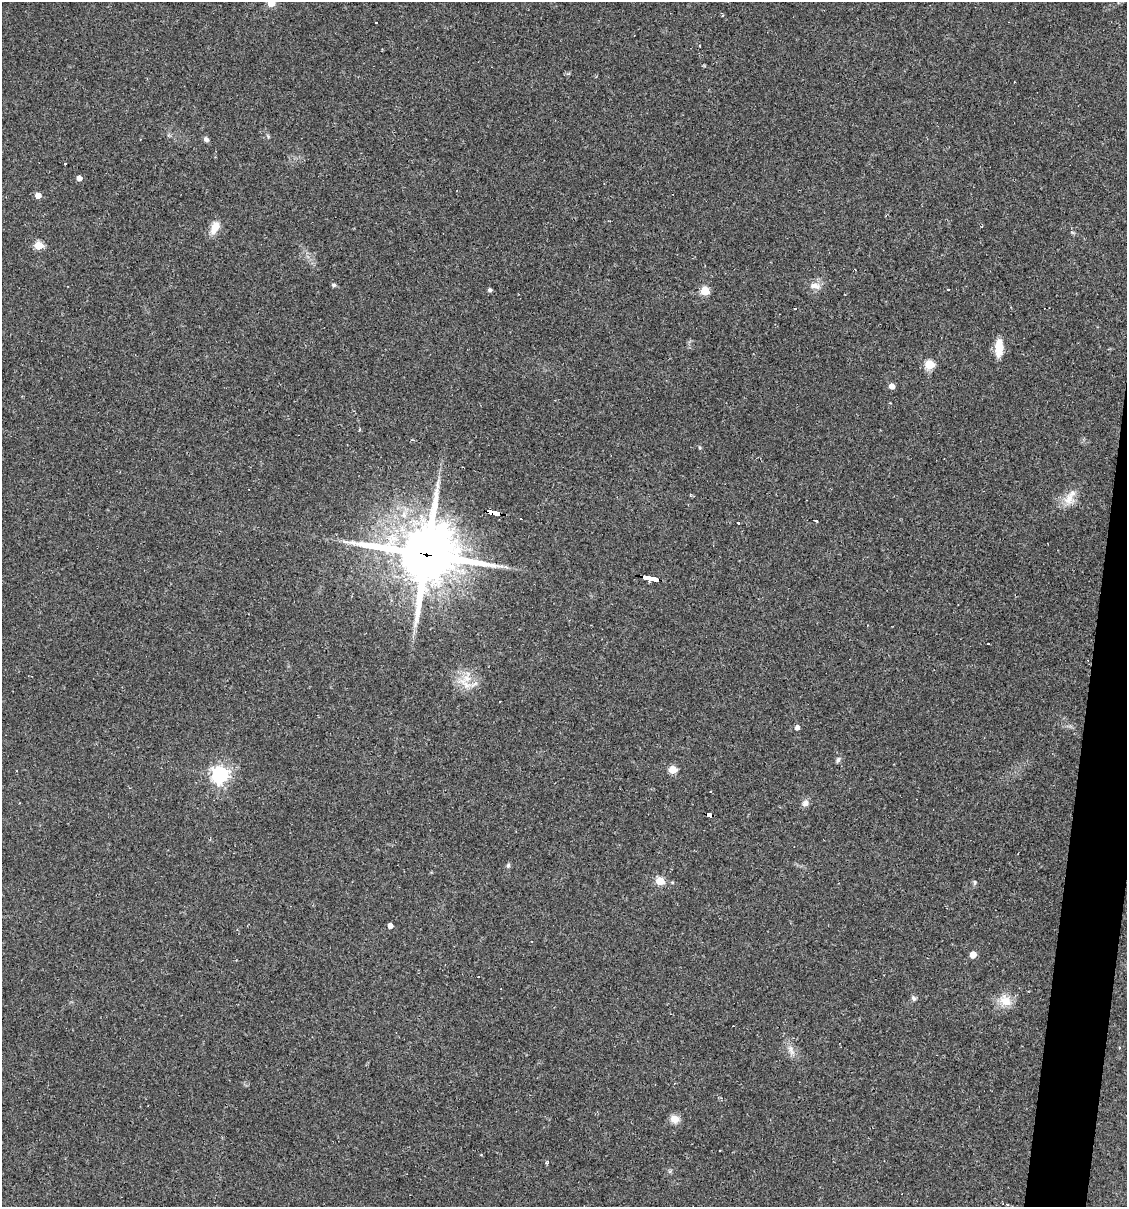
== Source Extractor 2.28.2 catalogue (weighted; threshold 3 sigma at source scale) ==
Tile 10 of 4 x 4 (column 2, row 3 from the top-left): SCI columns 1239-2363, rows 1207-2411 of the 4843 x 4822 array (HDU 1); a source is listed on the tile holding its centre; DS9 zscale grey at full resolution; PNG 1129 x 1209 px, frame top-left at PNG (2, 2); no overlay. Shown black and unused: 3% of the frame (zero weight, under 2 of 3 exposures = <1% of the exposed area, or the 3 px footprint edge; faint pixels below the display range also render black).
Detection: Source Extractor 2.28.2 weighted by HDU 2 'WHT'; one run over the whole footprint, this tile lists its part. Background 0.0907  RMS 0.006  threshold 0.0272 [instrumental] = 3 sigma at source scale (4.5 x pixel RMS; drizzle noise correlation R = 1.50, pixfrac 1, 0.05/0.05 arcsec/px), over >= 5 px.
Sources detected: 52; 8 cosmic-ray / hot-pixel residue — not listed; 1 inside a brighter listed object's ellipse — not listed separately; the other 43 listed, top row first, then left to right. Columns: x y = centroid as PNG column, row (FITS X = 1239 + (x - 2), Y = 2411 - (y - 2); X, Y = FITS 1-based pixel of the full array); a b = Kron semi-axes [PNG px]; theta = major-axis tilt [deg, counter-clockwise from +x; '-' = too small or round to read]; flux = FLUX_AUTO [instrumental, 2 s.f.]
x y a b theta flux
271 3 5 5 - 12
722 15 4 3 - 0.58
700 46 3 2 - 0.49
206 139 6 5 - 1.9
79 178 4 4 - 3.7
38 195 4 4 - 6.6
215 227 13 8 65 8.4
38 245 5 5 - 21
333 285 4 4 - 1.3
815 286 16 8 -13 4.4
948 289 3 3 - 1.4
490 290 4 4 - 1.5
704 291 5 5 - 26
999 347 14 7 87 14
929 364 5 5 - 31
892 386 4 4 - 5.3
359 430 4 2 - 0.82
700 448 5 4 - 0.81
1069 499 17 12 69 7.5
495 513 13 4 -13 120
816 520 3 3 - 1.4
738 522 3 3 - 1.6
426 554 22 20 -6 3300
651 579 15 3 -11 160
989 644 3 2 - 1.5
466 685 15 9 -34 6.4
797 727 4 4 - 2.9
838 760 7 5 46 1.6
673 769 5 5 - 20
220 775 6 6 - 230
805 803 8 7 - 2.9
709 815 6 3 -9 44
508 866 6 5 - 0.98
660 881 5 5 - 20
975 882 6 4 -71 0.84
390 925 4 4 - 3.9
532 941 2 2 - 0.35
973 954 5 5 - 9.6
914 999 7 5 -87 1.4
1005 1000 17 14 -44 8.6
791 1050 15 5 -67 3.1
674 1119 10 9 - 5.2
547 1163 4 4 - 1.1
Overlapping masked pixels (flux is a lower limit): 4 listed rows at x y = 495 513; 426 554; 651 579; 709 815
Isophote crosses this tile's border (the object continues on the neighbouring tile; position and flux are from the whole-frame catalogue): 1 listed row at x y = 271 3